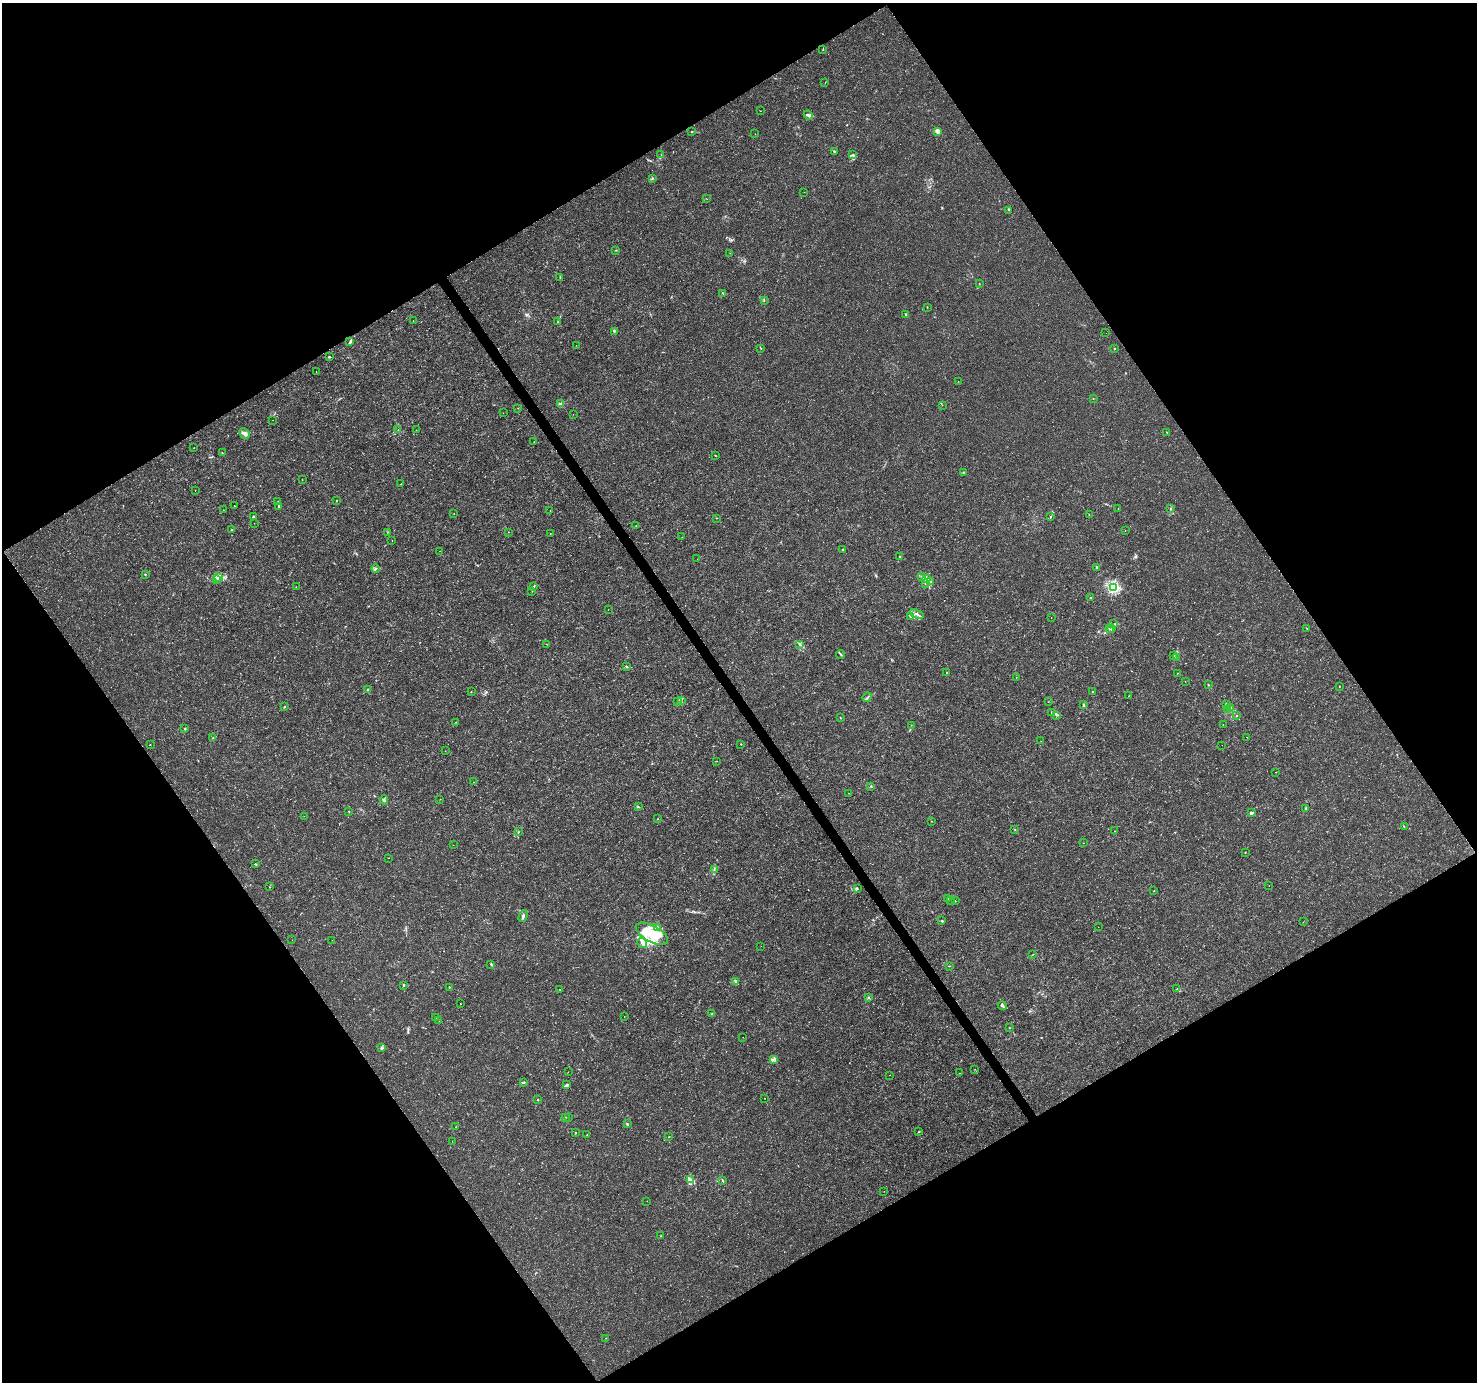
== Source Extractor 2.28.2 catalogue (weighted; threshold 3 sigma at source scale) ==
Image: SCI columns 5-5904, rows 183-5699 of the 5904 x 5819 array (HDU 1 of 3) = the unmasked area's bounding box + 8 px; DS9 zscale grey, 4 x 4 block average (1 PNG px = mean of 4 x 4 image px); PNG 1479 x 1384 px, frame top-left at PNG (2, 3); each listed source drawn as its Kron ellipse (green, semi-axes under 4 px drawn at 4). Shown black and unused: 49% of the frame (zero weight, under 3 of 4 exposures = <1% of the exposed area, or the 3 px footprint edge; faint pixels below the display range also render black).
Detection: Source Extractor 2.28.2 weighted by HDU 2 'WHT'. Background 0.0025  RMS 0.0011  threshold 0.00494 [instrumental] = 3 sigma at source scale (4.5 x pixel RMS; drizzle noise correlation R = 1.50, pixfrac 1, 0.0396/0.0396 arcsec/px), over >= 5 px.
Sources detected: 249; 1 too faint to see at this stretch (4 x 4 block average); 1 cosmic-ray / hot-pixel residue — neither listed nor drawn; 5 coinciding with a brighter row at this scale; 19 inside a brighter listed object's ellipse — not listed separately; the other 223 listed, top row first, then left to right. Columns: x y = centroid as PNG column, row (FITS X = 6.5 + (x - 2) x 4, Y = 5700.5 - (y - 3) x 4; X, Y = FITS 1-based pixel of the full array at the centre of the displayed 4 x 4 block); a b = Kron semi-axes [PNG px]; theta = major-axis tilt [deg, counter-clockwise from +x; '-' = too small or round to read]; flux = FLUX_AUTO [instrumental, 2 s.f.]
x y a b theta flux
823 50 2 2 - 0.22
825 82 2 2 - 0.12
760 111 2 2 - 0.14
808 115 5 3 - 1.4
692 131 2 2 - 0.55
937 132 3 3 - 2.3
755 134 2 2 - 0.23
834 151 3 2 - 0.52
661 155 2 2 - 0.28
853 155 3 2 - 0.47
652 178 3 2 - 0.71
804 192 2 2 - 0.14
707 199 2 2 - 0.13
1008 210 2 2 - 0.28
616 250 2 2 - 0.19
730 253 2 2 - 0.18
560 277 2 2 - 0.38
979 283 2 2 - 0.15
723 293 3 2 - 0.34
764 300 2 2 - 0.16
927 307 2 2 - 0.31
905 314 2 2 - 1.1
413 321 2 2 - 0.23
557 322 2 2 - 0.17
614 331 3 2 - 0.76
1106 333 2 2 - 0.13
350 342 3 2 - 1.9
576 345 2 2 - 0.14
761 348 2 2 - 0.17
1114 349 2 2 - 0.81
329 357 3 2 - 0.54
316 371 2 2 - 0.24
958 381 2 2 - 0.11
1093 398 2 2 - 0.2
561 403 2 2 - 0.68
942 405 2 2 - 0.13
518 408 2 2 - 0.24
503 413 2 2 - 0.19
573 414 2 2 - 0.095
273 420 2 2 - 0.22
398 429 2 2 - 0.2
416 430 2 2 - 0.12
1167 432 2 2 - 0.39
245 433 6 3 -41 2.3
534 442 2 2 - 0.12
194 448 2 2 - 0.22
222 453 2 2 - 0.45
715 455 2 2 - 0.29
964 472 3 2 - 0.42
302 480 2 2 - 0.29
401 484 2 2 - 0.23
195 490 2 2 - 0.48
337 500 2 2 - 0.36
278 501 2 2 - 0.24
235 506 2 2 - 0.6
279 506 4 2 - 0.89
1118 508 2 2 - 0.15
1170 508 2 2 - 0.33
223 510 2 2 - 0.19
550 510 2 2 - 0.17
454 513 2 2 - 0.15
1089 515 2 2 - 0.17
253 517 3 2 - 0.78
1050 517 3 2 - 0.34
716 518 2 2 - 0.16
254 523 2 2 - 0.17
636 526 2 2 - 0.28
232 529 3 2 - 0.3
1125 530 2 2 - 0.17
387 532 2 2 - 0.17
509 532 2 2 - 0.15
550 534 2 2 - 0.18
682 537 2 2 - 0.13
392 541 2 2 - 0.22
843 549 2 2 - 0.45
440 551 2 2 - 0.33
899 557 2 2 - 0.32
697 559 2 2 - 0.1
1097 567 2 2 - 0.48
375 569 4 2 - 0.78
145 574 2 2 - 0.57
922 576 2 2 - 0.37
218 577 3 2 - 1.3
926 578 2 2 - 0.24
217 580 3 2 - 0.48
931 582 2 2 - 0.62
925 584 2 2 - 0.29
296 587 2 2 - 0.15
533 587 4 2 - 0.74
1113 587 2 2 - 91
532 591 2 2 - 0.4
1090 598 3 2 - 0.55
608 610 2 2 - 0.14
917 614 7 3 -19 2.3
911 616 3 2 - 1.1
1051 618 2 2 - 0.17
1114 624 4 2 - 0.62
1307 628 3 2 - 0.31
1109 629 2 2 - 0.37
1112 629 2 2 - 0.41
547 644 2 2 - 0.17
799 644 3 2 - 0.79
841 654 4 2 - 0.59
1174 656 2 2 - 0.21
1176 657 3 2 - 0.5
626 666 2 2 - 0.68
946 673 2 2 - 0.18
1177 673 2 2 - 0.16
1016 677 2 2 - 0.31
1185 681 2 2 - 0.25
1208 685 2 2 - 1
1339 686 2 2 - 0.34
368 690 2 2 - 3.7
471 692 2 2 - 0.31
1093 692 2 2 - 0.55
1129 696 2 2 - 0.15
867 697 5 2 - 0.95
681 701 3 2 - 0.36
678 702 2 2 - 0.23
1048 702 2 2 - 0.18
1226 704 4 2 - 1.2
1084 705 4 2 - 0.59
284 707 2 2 - 0.39
1231 708 4 3 - 1
1227 709 4 2 - 0.96
1051 712 2 2 - 0.29
1057 715 2 2 - 0.34
1236 716 2 2 - 0.4
840 717 2 2 - 0.33
456 722 2 2 - 0.25
1223 724 2 2 - 0.24
911 725 2 2 - 0.14
185 729 2 2 - 0.55
1247 737 2 2 - 0.2
213 738 2 2 - 0.25
1041 741 2 2 - 0.093
150 744 2 2 - 0.29
741 744 2 2 - 0.44
1222 745 2 2 - 0.09
445 751 2 2 - 0.2
717 761 2 2 - 0.15
1276 772 2 2 - 0.12
473 782 2 2 - 0.14
871 786 2 2 - 0.44
849 793 2 2 - 0.17
440 799 2 2 - 0.2
384 800 4 2 - 1.1
638 807 2 2 - 0.4
1306 809 4 2 - 0.7
349 811 2 2 - 0.18
1251 813 3 3 - 1.6
304 816 2 2 - 0.18
658 819 2 2 - 0.28
931 821 2 2 - 0.19
1404 826 2 2 - 0.25
1015 830 2 2 - 0.24
1115 831 2 2 - 0.25
518 832 2 2 - 0.2
1083 843 2 2 - 0.13
453 845 2 2 - 0.096
1245 852 2 2 - 0.26
389 858 2 2 - 0.2
255 864 4 2 - 0.58
714 869 3 2 - 0.68
1269 886 2 2 - 0.12
269 887 2 2 - 0.19
858 889 2 2 - 0.21
1154 891 2 2 - 0.25
948 899 3 2 - 0.44
951 900 2 2 - 0.2
955 901 2 2 - 0.19
523 916 6 2 69 1.3
942 921 3 2 - 0.52
1303 922 2 2 - 0.19
658 927 2 2 - 0.38
1098 927 2 2 - 0.16
652 934 18 8 -29 22
292 940 2 2 - 0.11
332 940 2 2 - 0.13
642 943 5 2 - 1.6
761 946 2 2 - 0.26
1033 954 2 2 - 0.2
491 964 3 2 - 0.92
949 966 3 2 - 0.49
735 982 3 2 - 0.62
404 986 3 2 - 0.65
450 987 2 2 - 0.37
560 989 3 2 - 0.31
1177 989 2 2 - 0.26
868 998 3 2 - 0.49
460 1004 2 2 - 0.17
1002 1006 5 2 - 1.3
711 1014 2 2 - 0.28
624 1016 2 2 - 0.19
435 1017 2 2 - 0.23
439 1021 2 2 - 0.095
1009 1028 2 2 - 0.23
743 1037 2 2 - 0.1
382 1048 4 2 - 0.8
773 1060 2 2 - 0.26
975 1069 2 2 - 0.15
568 1072 2 2 - 0.16
959 1073 2 2 - 0.18
889 1075 2 2 - 0.17
523 1082 3 2 - 0.93
567 1085 3 2 - 0.63
765 1098 2 2 - 0.22
538 1100 2 2 - 0.63
565 1117 2 2 - 0.47
569 1118 2 2 - 0.17
627 1124 4 2 - 0.63
456 1127 2 2 - 0.14
919 1132 2 2 - 0.41
575 1133 2 2 - 0.35
587 1135 2 2 - 0.31
669 1137 2 2 - 0.45
452 1141 2 2 - 0.11
690 1180 3 3 - 1.5
723 1180 3 2 - 0.62
884 1191 2 2 - 0.12
647 1201 2 2 - 0.16
661 1236 2 2 - 0.32
606 1338 2 2 - 0.15
Diffuse or blended objects may show on this block-average render without a row.